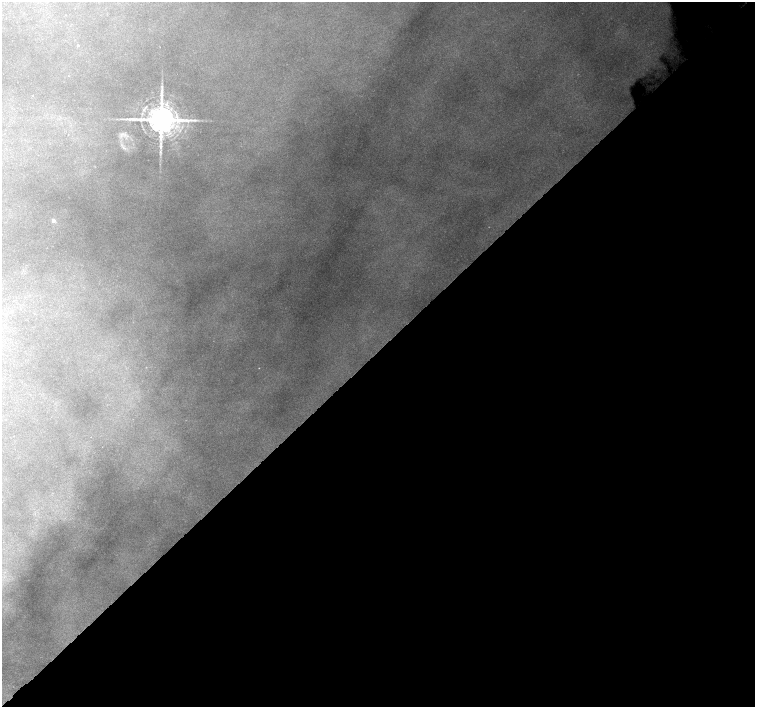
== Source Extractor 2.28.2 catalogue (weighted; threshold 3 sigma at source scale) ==
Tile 12 of 4 x 4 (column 4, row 3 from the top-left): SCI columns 4559-6064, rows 1670-3078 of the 6099 x 6091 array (HDU 1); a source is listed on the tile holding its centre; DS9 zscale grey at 2 x 2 block average (1 PNG px = mean of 2 x 2 image px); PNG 757 x 709 px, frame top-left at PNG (2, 2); no overlay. Shown black and unused: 50% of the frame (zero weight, under 2 of 3 exposures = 3% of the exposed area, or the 3 px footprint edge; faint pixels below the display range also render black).
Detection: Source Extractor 2.28.2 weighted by HDU 2 'WHT'; one run over the whole footprint, this tile lists its part. Background 0.585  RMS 0.019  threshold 0.0871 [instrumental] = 3 sigma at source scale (4.5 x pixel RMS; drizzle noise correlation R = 1.50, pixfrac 1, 0.0396/0.0396 arcsec/px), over >= 5 px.
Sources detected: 6; all 6 listed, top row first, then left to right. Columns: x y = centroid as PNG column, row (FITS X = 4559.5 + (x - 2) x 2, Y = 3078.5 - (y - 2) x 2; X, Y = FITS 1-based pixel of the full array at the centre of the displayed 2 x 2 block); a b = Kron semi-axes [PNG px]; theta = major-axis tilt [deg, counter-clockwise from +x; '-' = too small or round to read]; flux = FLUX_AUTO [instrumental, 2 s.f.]
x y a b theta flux
78 46 2 2 - 3.4
134 119 6 3 2 9
161 120 11 6 42 8700
184 120 6 3 -1 10
68 134 2 2 - 1.5
53 221 2 2 - 19